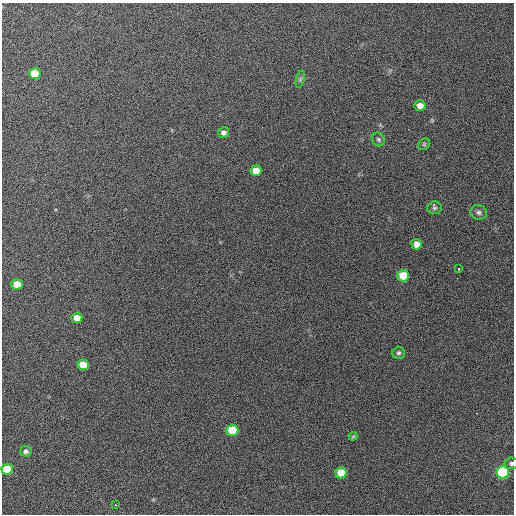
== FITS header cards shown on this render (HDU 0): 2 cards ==
NAXIS1  =                  512 / Axis length
NAXIS2  =                  512 / Axis length

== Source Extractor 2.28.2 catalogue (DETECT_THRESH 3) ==
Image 512 x 512 px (HDU 0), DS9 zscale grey, 1 PNG px = 1 image px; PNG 516 x 516 px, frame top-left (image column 1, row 512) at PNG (2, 3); each listed source drawn as its Kron ellipse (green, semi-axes under 4 px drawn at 4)
Background 711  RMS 28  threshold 83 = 3 sigma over >= 5 px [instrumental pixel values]
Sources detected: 24; all 24 listed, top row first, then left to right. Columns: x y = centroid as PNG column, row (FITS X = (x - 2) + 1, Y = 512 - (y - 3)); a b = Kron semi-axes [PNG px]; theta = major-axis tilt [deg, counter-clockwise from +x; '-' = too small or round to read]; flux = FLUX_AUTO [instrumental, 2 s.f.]
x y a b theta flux
35 74 6 5 - 70000
300 79 9 3 77 3200
420 106 5 5 - 14000
223 132 5 5 - 6800
378 139 7 6 - 3900
424 144 6 5 - 2900
256 171 5 5 - 29000
434 208 7 6 - 4100
479 212 8 7 - 5600
416 244 5 5 - 15000
459 269 3 2 - 17000
403 276 6 6 - 74000
17 284 5 5 - 33000
77 318 5 5 - 25000
398 353 6 6 - 3800
83 365 5 5 - 43000
232 430 6 5 - 98000
353 436 4 4 - 1900
26 451 6 5 - 5800
511 463 6 6 - 4400
7 469 6 5 - 50000
503 472 6 6 - 290000
341 473 6 5 - 50000
115 505 2 2 - 1200
At the frame edge (FLAGS 8, measured only in part): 1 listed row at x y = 511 463